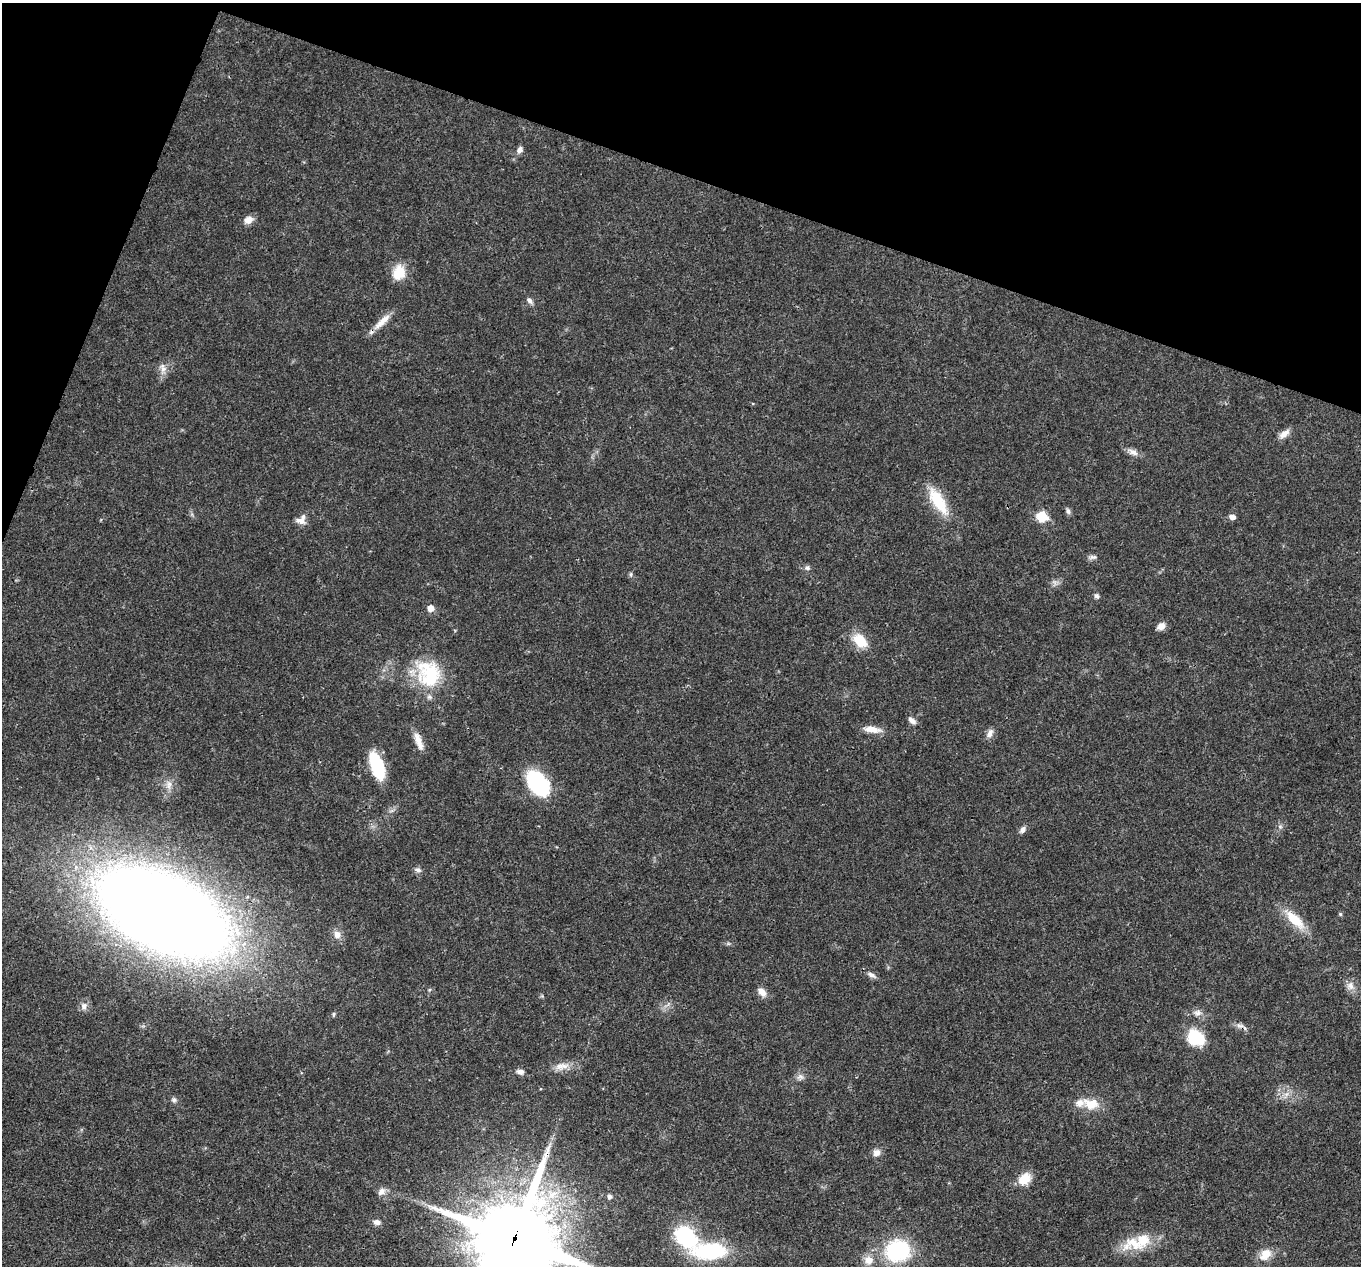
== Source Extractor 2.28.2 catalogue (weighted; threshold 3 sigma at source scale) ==
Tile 2 of 4 x 4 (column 2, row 1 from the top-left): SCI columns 1365-2723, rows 4059-5322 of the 5444 x 5458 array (HDU 1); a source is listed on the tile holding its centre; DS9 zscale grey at full resolution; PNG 1363 x 1268 px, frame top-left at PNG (2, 3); no overlay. Shown black and unused: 17% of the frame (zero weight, under 3 of 4 exposures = <1% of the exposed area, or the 3 px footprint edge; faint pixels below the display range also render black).
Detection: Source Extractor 2.28.2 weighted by HDU 2 'WHT'; one run over the whole footprint, this tile lists its part. Background 0.0168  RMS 0.0022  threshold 0.00981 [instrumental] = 3 sigma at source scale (4.5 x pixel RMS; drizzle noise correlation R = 1.50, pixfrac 1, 0.05/0.05 arcsec/px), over >= 5 px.
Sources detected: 63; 3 inside a brighter listed object's ellipse — not listed separately; the other 60 listed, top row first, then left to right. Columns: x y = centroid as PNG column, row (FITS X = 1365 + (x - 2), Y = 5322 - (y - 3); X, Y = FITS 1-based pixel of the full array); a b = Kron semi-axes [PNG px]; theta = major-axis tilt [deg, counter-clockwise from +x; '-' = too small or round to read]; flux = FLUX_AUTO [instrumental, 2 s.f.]
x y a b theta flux
520 150 9 7 60 0.87
248 220 12 9 26 1.5
399 272 19 15 74 4.2
530 301 9 6 -51 0.7
382 322 30 7 44 2.7
163 368 14 8 -79 1.3
1284 434 17 7 39 1.5
1133 452 12 7 -26 1.2
938 501 37 14 -58 7.6
1068 511 9 5 -75 0.56
1042 516 6 6 - 11
1232 517 6 5 - 1.3
301 521 13 6 -17 1.3
1093 557 11 6 5 0.68
807 568 7 6 - 0.57
631 574 7 5 -89 0.42
1096 596 6 6 - 0.5
430 608 5 5 - 2
1161 626 9 7 27 1.6
860 641 20 13 -46 4.6
429 674 36 30 -68 14
912 720 11 6 -42 0.95
872 729 21 8 -8 2.5
990 733 12 7 67 1.2
418 741 24 7 -69 2.2
377 765 30 13 -70 9.2
538 783 22 13 -53 27
169 784 13 6 86 1.4
1280 827 7 4 -1 0.41
1022 830 9 6 54 0.85
418 870 9 6 -25 0.69
163 913 126 66 -26 380
1340 914 5 5 - 0.29
1294 919 29 11 -43 5.7
337 934 11 8 -68 1.4
871 975 12 6 -24 0.86
1350 986 12 10 87 1.5
762 992 13 8 -45 1.5
84 1006 10 8 72 1.1
1197 1013 11 8 2 1.1
334 1014 5 5 - 0.34
1239 1025 10 5 -12 0.8
1196 1038 21 17 -30 7.2
559 1066 14 10 -24 1.8
520 1072 9 7 -13 0.86
800 1077 10 8 37 0.93
174 1100 7 6 - 0.55
1091 1104 22 14 -8 4.1
876 1153 10 9 - 1.3
1024 1179 16 12 40 3.3
381 1191 11 8 42 1.1
610 1196 5 5 - 0.7
377 1222 9 7 0 0.91
685 1236 15 12 -47 25
515 1238 29 28 - 2300
1134 1243 36 21 9 6.9
710 1251 27 12 1 25
898 1251 22 19 10 20
1265 1254 18 13 44 3
868 1260 11 10 - 2.1
Overlapping masked pixels (flux is a lower limit): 3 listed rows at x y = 382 322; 163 913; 515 1238
Isophote crosses this tile's border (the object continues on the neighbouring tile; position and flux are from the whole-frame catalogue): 1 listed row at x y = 515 1238